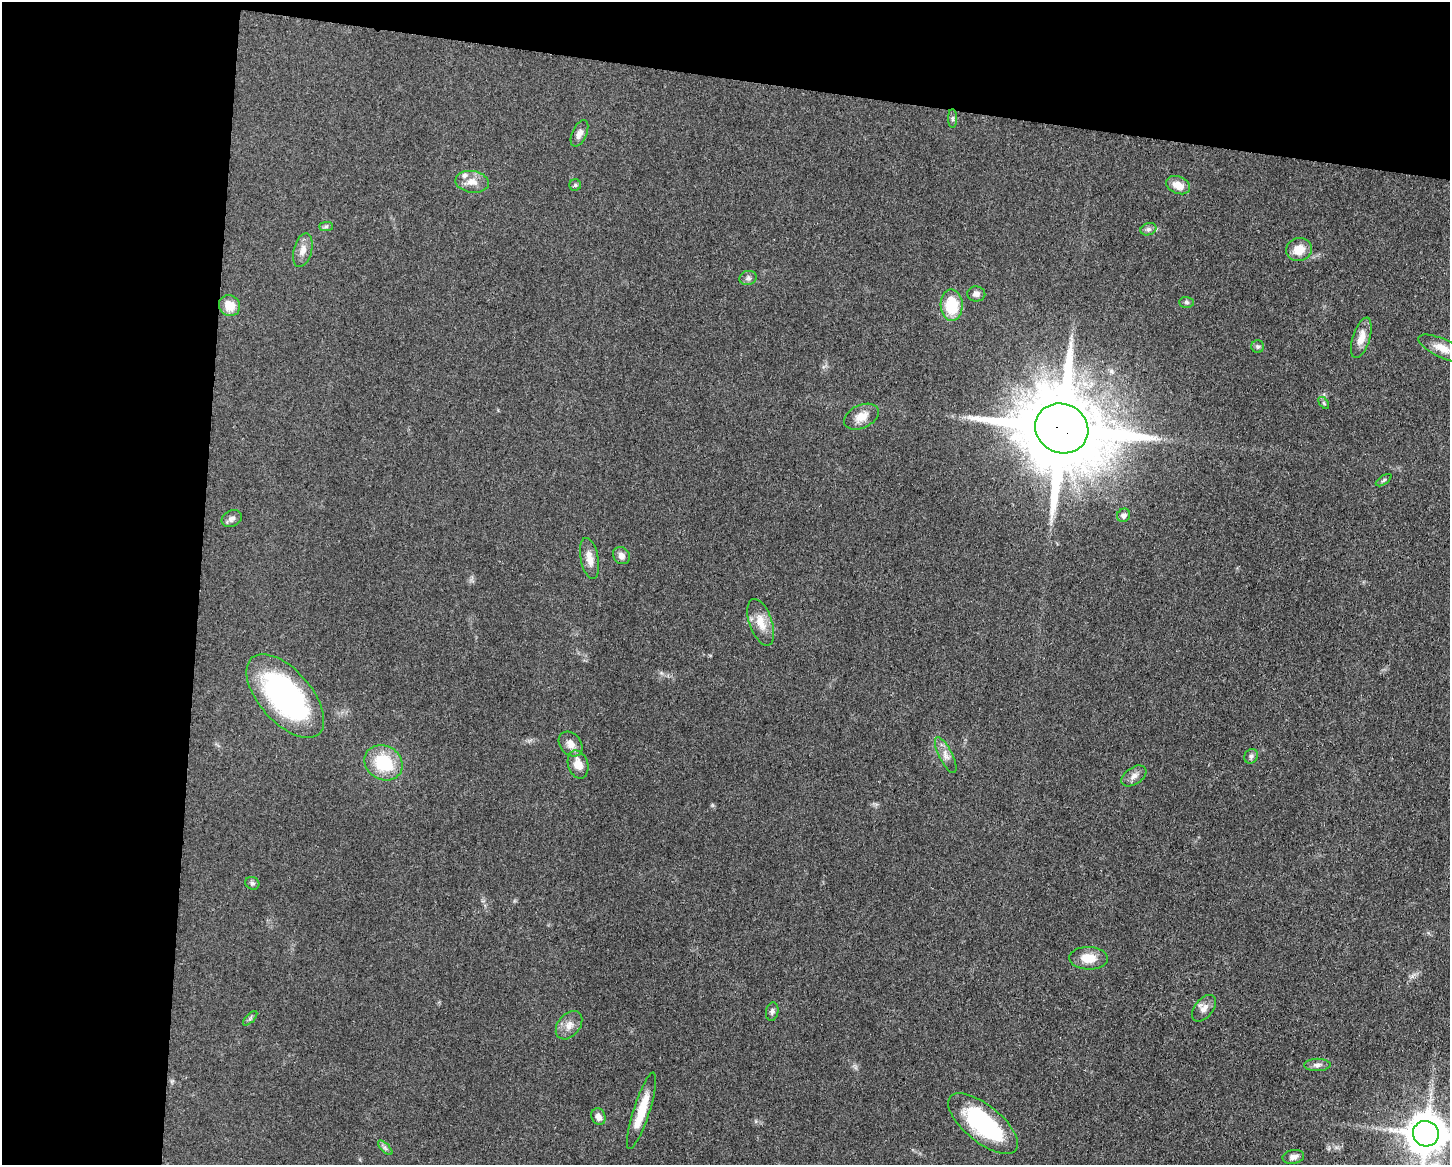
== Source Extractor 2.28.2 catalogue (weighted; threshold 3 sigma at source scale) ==
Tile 1 of 3 x 4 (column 1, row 1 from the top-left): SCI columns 229-1676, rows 3494-4656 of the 4680 x 4657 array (HDU 1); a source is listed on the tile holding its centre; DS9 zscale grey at full resolution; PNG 1452 x 1167 px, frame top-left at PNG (2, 2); each listed source drawn as its Kron ellipse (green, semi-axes under 4 px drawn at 4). Shown black and unused: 20% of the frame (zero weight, under 3 of 5 exposures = <1% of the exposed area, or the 3 px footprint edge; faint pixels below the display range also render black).
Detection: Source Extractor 2.28.2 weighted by HDU 2 'WHT'; one run over the whole footprint, this tile lists its part. Background 0.0608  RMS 0.0057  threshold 0.0255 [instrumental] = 3 sigma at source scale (4.5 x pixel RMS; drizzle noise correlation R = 1.50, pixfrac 1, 0.05/0.05 arcsec/px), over >= 5 px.
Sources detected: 47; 1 inside a brighter listed object's ellipse — not listed separately; the other 46 listed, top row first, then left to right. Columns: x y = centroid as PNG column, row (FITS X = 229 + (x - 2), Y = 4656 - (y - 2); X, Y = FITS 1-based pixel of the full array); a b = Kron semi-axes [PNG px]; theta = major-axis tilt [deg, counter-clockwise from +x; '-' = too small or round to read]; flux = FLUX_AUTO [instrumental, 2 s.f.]
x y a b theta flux
953 119 9 4 -90 1.3
579 133 14 7 65 3.4
472 182 17 11 -8 5.8
575 185 6 6 - 0.98
1178 185 12 8 -23 6.4
326 227 7 4 0 1.1
1148 229 8 6 19 1.6
303 250 17 9 75 4.7
1299 250 13 11 16 8.6
748 278 9 7 16 1.7
976 294 9 7 -2 2.7
1187 302 7 5 -2 1
952 305 16 11 -88 23
229 306 11 10 - 8.2
1361 338 21 8 73 6.6
1258 347 6 6 - 1.2
1442 348 26 9 -24 8.1
1324 403 7 3 -54 0.79
861 417 18 11 25 7.1
1062 428 27 24 -25 7700
1384 480 9 3 34 0.91
1124 515 7 6 - 1.8
232 518 10 8 25 2.4
621 556 9 8 - 3
590 558 21 9 -79 5.9
761 622 24 11 -71 9.2
285 696 51 26 -49 120
570 744 13 10 -50 4.3
946 755 20 6 -63 4
1251 756 8 6 56 1.5
384 763 20 17 -32 27
578 764 14 10 -72 7
1134 776 14 8 34 3.4
252 883 7 6 - 1.3
1088 958 19 11 -2 8.8
1204 1008 15 9 51 3.9
772 1012 9 6 79 1.6
250 1018 9 3 45 1.1
569 1025 16 11 51 5.1
1317 1065 13 6 1 2.5
641 1111 40 8 72 16
598 1117 8 7 - 3
983 1124 42 18 -39 61
1426 1134 13 12 - 1400
385 1148 9 3 -45 1.3
1293 1157 11 7 10 2.7
Overlapping masked pixels (flux is a lower limit): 1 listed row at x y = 1062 428
Isophote crosses this tile's border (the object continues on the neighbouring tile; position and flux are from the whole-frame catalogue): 2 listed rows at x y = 1442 348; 1426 1134